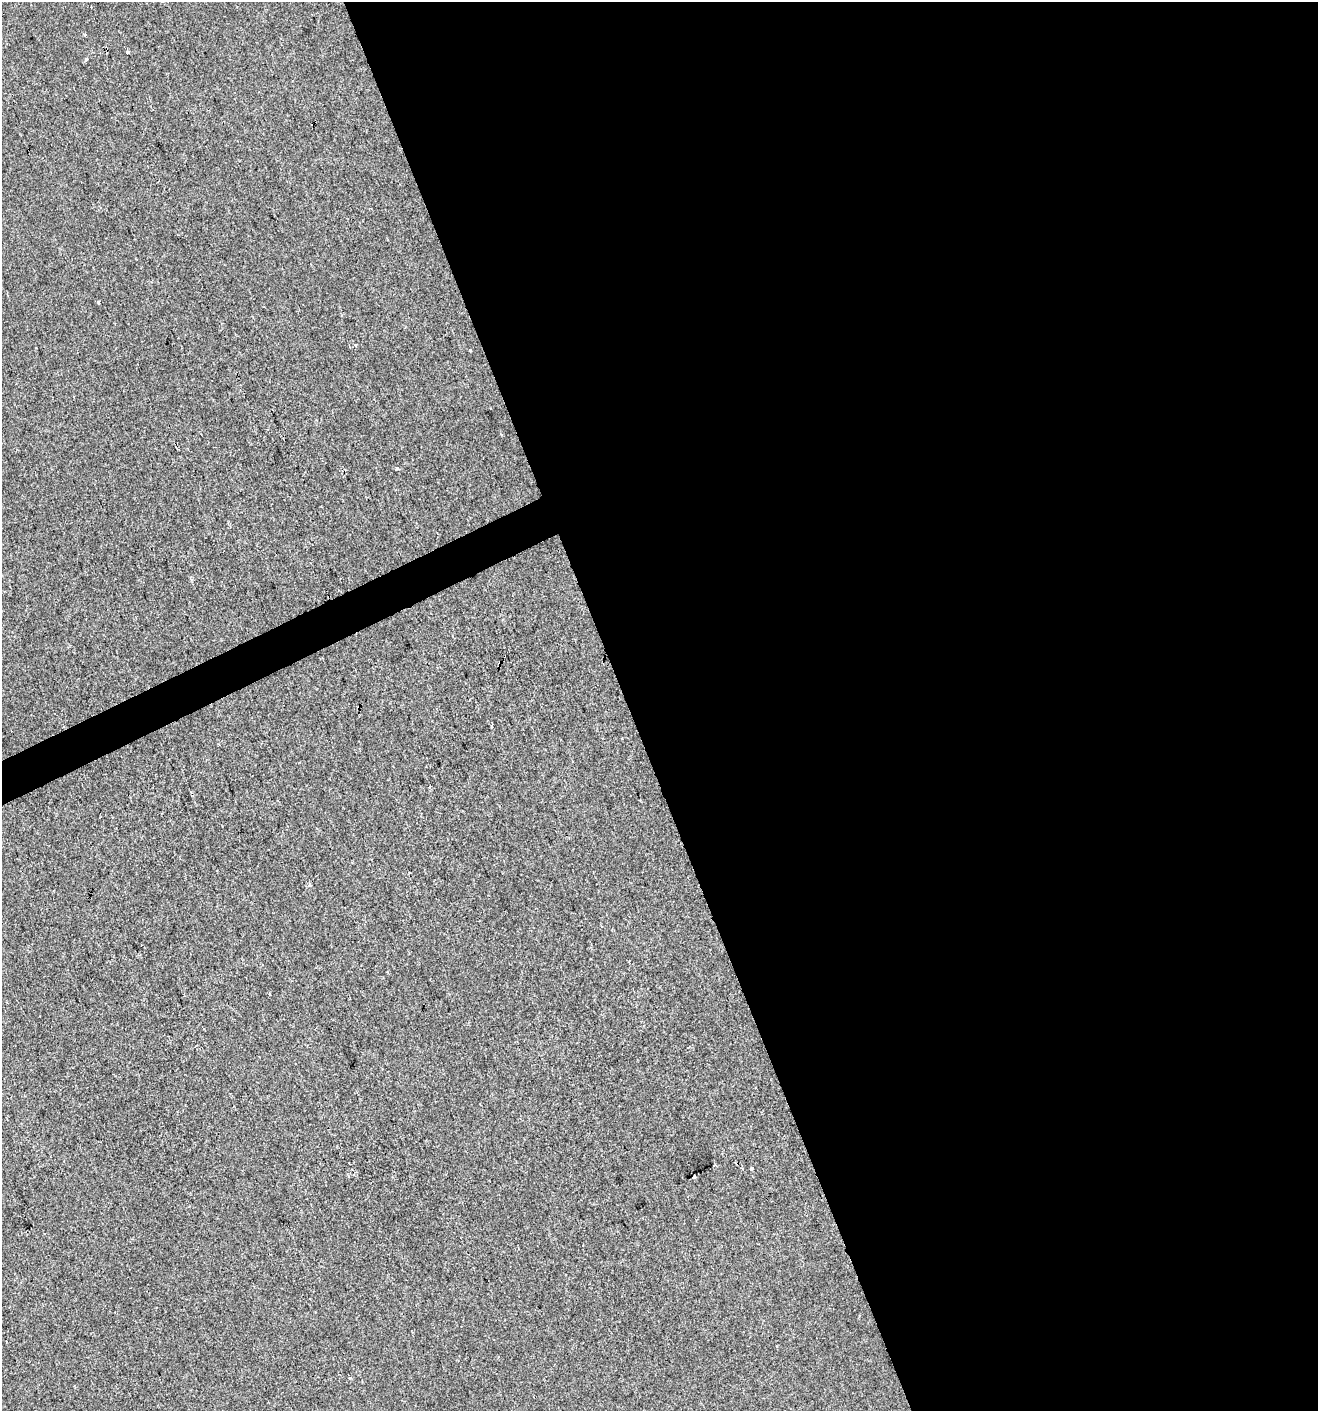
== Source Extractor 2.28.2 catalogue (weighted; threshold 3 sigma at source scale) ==
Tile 8 of 4 x 4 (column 4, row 2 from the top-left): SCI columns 4036-5351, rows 2820-4228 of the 5495 x 5637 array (HDU 1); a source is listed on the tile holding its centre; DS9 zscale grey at full resolution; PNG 1320 x 1413 px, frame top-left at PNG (2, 2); no overlay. Shown black and unused: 54% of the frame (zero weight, under 2 of 3 exposures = <1% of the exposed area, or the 3 px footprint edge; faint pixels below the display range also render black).
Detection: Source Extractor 2.28.2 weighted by HDU 2 'WHT'; one run over the whole footprint, this tile lists its part. Background 0.00269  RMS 0.0048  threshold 0.0217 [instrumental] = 3 sigma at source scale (4.5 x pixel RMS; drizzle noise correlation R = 1.50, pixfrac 1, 0.0396/0.0396 arcsec/px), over >= 5 px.
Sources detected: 10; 2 cosmic-ray / hot-pixel residue — not listed; the other 8 listed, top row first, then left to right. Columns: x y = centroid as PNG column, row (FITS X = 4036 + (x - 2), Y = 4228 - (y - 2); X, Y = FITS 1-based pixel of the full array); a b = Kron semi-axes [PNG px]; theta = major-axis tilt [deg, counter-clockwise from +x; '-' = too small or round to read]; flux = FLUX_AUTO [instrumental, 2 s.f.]
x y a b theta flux
85 35 3 3 - 0.64
128 51 3 3 - 2.6
86 59 4 4 - 0.87
99 302 3 3 - 1.8
470 350 3 3 - 0.63
397 468 3 3 - 2.3
751 1168 3 3 - 1.8
694 1177 4 3 - 1.3